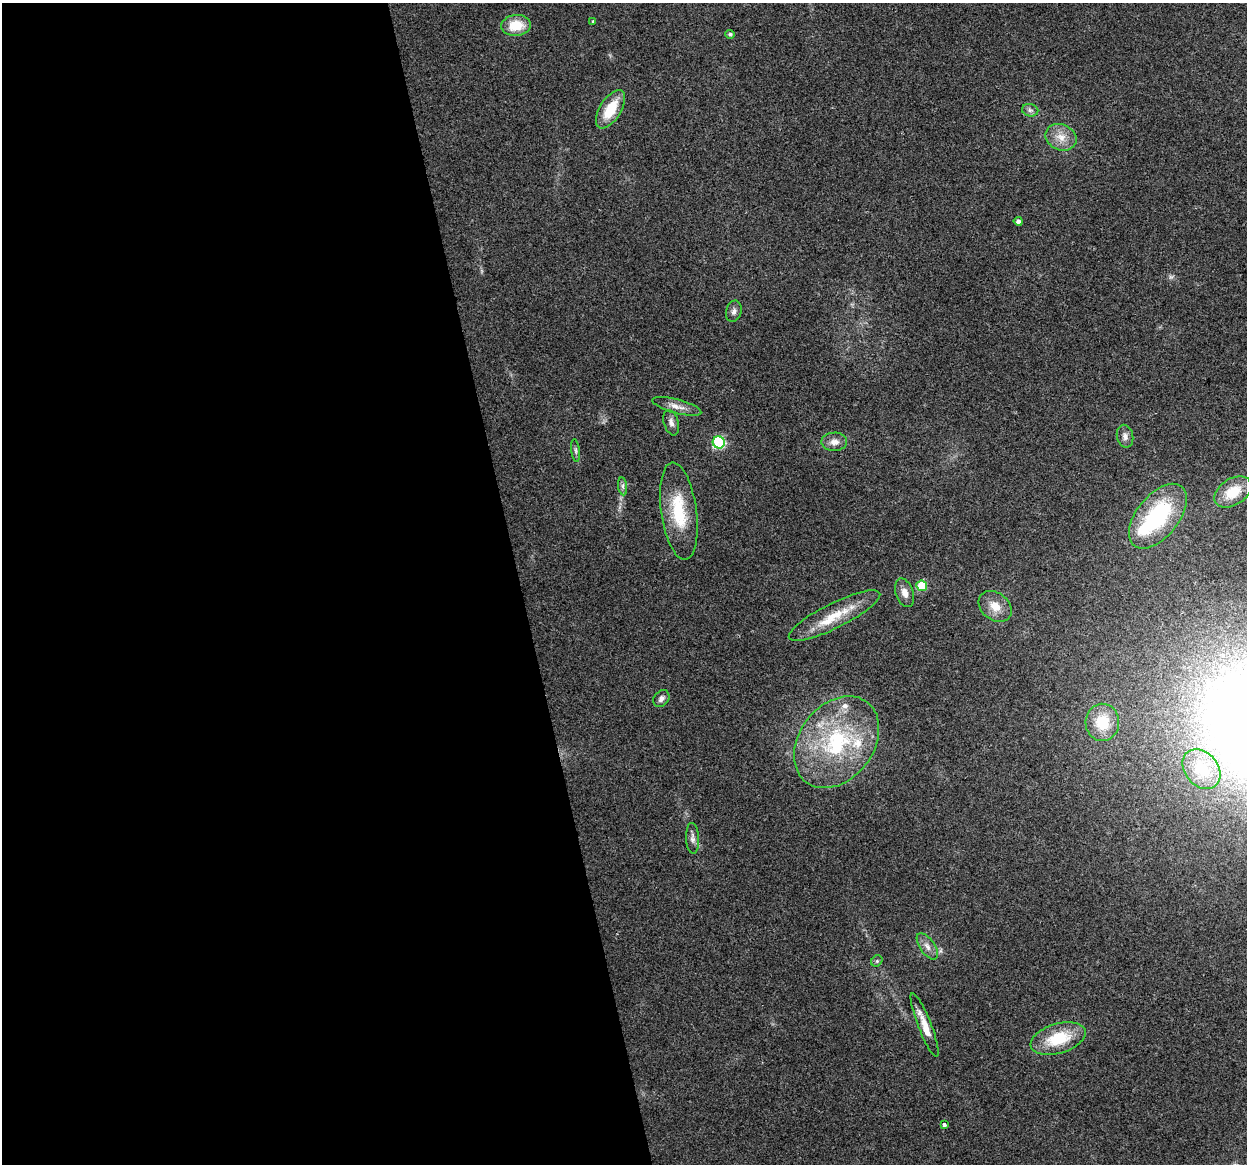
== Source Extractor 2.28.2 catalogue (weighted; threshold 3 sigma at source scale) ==
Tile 9 of 4 x 4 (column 1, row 3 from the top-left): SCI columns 1-1245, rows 1243-2404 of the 4980 x 4762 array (HDU 1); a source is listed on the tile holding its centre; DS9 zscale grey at full resolution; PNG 1249 x 1166 px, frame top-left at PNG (2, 3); each listed source drawn as its Kron ellipse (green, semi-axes under 4 px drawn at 4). Shown black and unused: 42% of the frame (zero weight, under 2 of 3 exposures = <1% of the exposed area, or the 3 px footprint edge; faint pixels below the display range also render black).
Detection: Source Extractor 2.28.2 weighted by HDU 2 'WHT'; one run over the whole footprint, this tile lists its part. Background 0.0471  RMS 0.0068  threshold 0.0305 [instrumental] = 3 sigma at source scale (4.5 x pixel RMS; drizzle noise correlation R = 1.50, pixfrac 1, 0.0396/0.0396 arcsec/px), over >= 5 px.
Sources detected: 37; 1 too faint to see at this stretch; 1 inside a brighter object's white glare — neither listed nor drawn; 3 inside a brighter listed object's ellipse — not listed separately; the other 32 listed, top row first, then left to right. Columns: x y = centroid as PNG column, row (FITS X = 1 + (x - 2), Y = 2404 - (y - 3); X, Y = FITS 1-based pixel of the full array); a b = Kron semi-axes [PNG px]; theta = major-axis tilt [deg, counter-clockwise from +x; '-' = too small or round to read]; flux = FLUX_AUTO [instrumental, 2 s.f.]
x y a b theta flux
593 21 4 4 - 0.75
516 25 15 10 5 16
730 34 5 4 - 1.4
610 109 22 10 58 20
1030 110 8 6 -13 2.1
1061 137 16 12 -22 9.1
1018 221 4 4 - 2
734 311 11 7 74 2.8
677 406 25 7 -15 6
671 423 13 7 -73 3.5
1125 436 11 8 -77 3.4
719 442 6 6 - 74
834 442 13 9 1 4.9
576 450 11 4 -83 1.6
623 486 9 4 -82 1.8
1233 492 20 13 32 16
679 511 49 17 -82 34
1158 516 38 21 51 63
922 586 5 5 - 24
905 593 15 8 -72 5.5
995 606 18 13 -39 10
834 616 51 12 26 22
661 698 9 7 51 2.7
1102 722 19 17 -87 19
837 742 50 37 53 85
1201 769 22 16 -49 25
693 838 15 6 -87 3.2
927 946 15 7 -55 4.3
877 961 6 5 - 1.2
925 1025 34 6 -69 11
1058 1038 28 15 17 29
944 1125 4 3 - 3